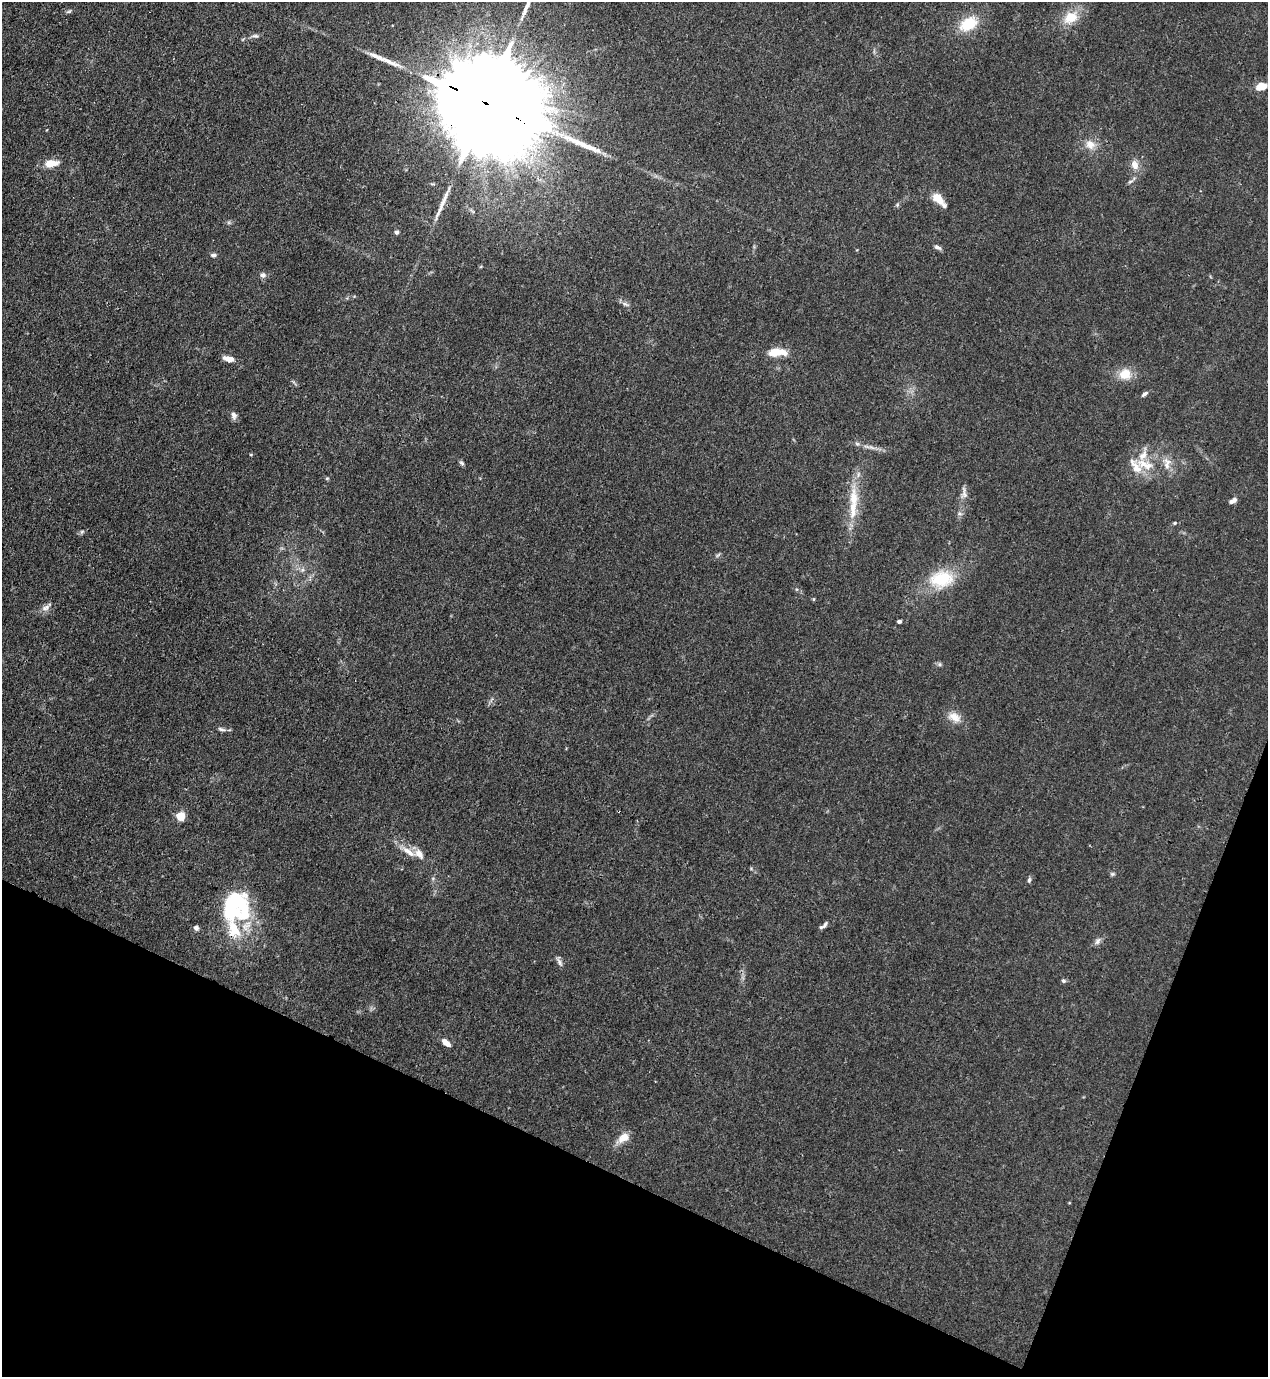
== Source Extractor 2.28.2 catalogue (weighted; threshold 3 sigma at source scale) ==
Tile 15 of 4 x 4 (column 3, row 4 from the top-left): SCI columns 2885-4150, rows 41-1415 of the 5638 x 5578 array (HDU 1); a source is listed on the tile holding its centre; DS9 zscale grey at full resolution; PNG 1270 x 1379 px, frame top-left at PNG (2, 2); no overlay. Shown black and unused: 19% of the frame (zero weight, under 3 of 4 exposures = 7% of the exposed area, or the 3 px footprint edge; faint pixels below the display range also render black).
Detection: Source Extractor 2.28.2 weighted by HDU 2 'WHT'; one run over the whole footprint, this tile lists its part. Background 0.0148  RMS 0.0025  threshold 0.0113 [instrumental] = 3 sigma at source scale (4.5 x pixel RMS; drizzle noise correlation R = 1.50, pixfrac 1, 0.05/0.05 arcsec/px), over >= 5 px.
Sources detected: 66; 2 inside a brighter object's white glare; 3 long thin detections or spike segments (spike, bleed or trail) — not listed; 7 inside a brighter listed object's ellipse — not listed separately; the other 54 listed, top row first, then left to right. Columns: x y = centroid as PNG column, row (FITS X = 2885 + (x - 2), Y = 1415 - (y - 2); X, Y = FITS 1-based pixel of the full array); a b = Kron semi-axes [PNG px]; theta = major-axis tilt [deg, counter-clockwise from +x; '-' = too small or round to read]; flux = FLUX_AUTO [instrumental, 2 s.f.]
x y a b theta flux
69 11 8 3 19 0.4
1071 17 18 13 34 5.3
968 24 21 14 30 7.6
255 36 10 5 -3 0.65
1261 86 14 8 10 3.1
488 104 46 20 -27 14000
1090 144 14 12 -36 2.7
586 146 51 8 -22 6.3
50 163 12 7 6 4.3
1135 165 12 9 -69 2
1130 181 6 4 20 0.41
939 199 15 6 -46 4.6
897 205 6 4 47 0.38
397 232 5 5 - 0.56
938 247 10 5 -21 0.71
213 255 8 5 0 0.56
263 275 8 6 -11 0.93
625 304 11 4 -26 0.73
777 352 17 7 2 5.3
229 359 11 6 -13 2.2
1125 374 13 12 - 4.1
1144 394 9 4 38 0.62
234 415 10 7 -73 1
872 447 13 3 -24 0.93
1143 455 25 9 60 3.1
462 463 7 4 -37 0.47
1167 464 20 9 -88 2.4
1136 468 23 11 -59 3.6
327 478 5 3 - 0.26
964 493 19 7 -89 1.6
854 498 31 12 -90 6.3
1234 500 6 6 - 0.71
1175 523 5 4 - 0.33
82 532 6 5 - 0.43
302 570 6 5 - 0.57
942 579 23 16 10 12
813 599 5 3 - 0.23
46 607 15 7 33 1.3
899 621 4 3 - 0.64
940 664 6 4 -89 0.39
954 717 17 11 -26 2.8
221 729 11 5 -14 0.69
180 816 5 5 - 11
409 852 23 7 -37 2.7
1112 874 7 5 -19 0.42
1029 880 8 5 80 0.49
232 908 29 15 87 15
825 924 12 5 54 0.72
196 928 5 5 - 0.85
1097 941 10 6 58 0.92
559 961 15 5 -65 0.83
1063 981 6 5 - 0.5
446 1043 10 5 -40 2.1
624 1137 16 10 40 2.7
Overlapping masked pixels (flux is a lower limit): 1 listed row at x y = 488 104
Isophote crosses this tile's border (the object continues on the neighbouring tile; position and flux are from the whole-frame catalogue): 1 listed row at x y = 488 104